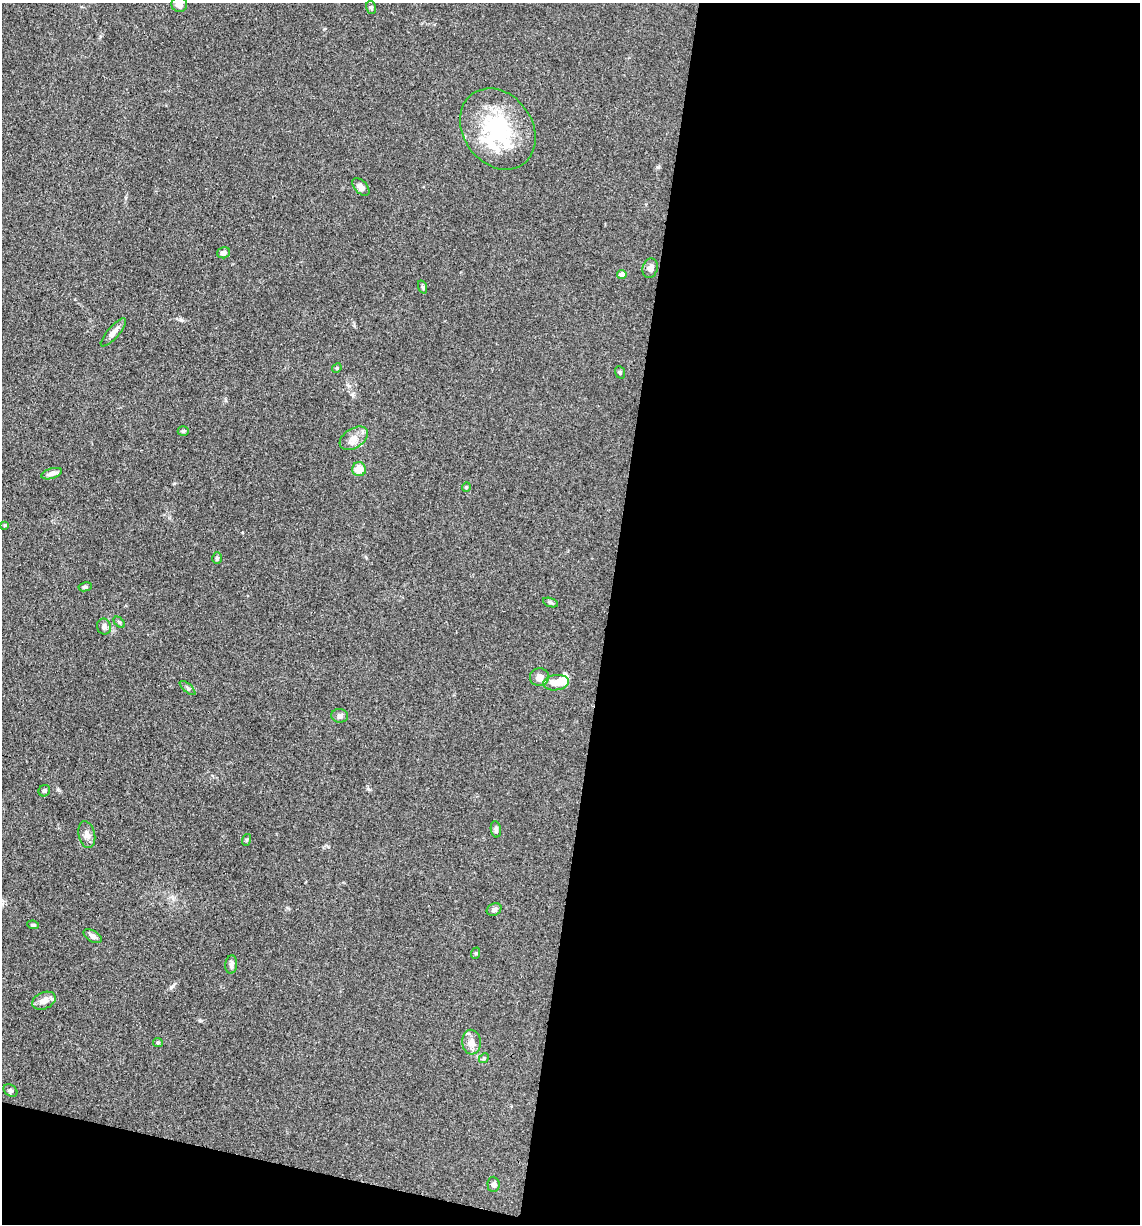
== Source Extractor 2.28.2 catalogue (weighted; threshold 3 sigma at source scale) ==
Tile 16 of 4 x 4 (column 4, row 4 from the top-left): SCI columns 3657-4794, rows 6-1227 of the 4920 x 4899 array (HDU 1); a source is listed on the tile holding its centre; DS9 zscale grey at full resolution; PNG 1142 x 1226 px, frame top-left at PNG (2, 3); each listed source drawn as its Kron ellipse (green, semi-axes under 4 px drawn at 4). Shown black and unused: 49% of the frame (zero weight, under 3 of 4 exposures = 1% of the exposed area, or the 3 px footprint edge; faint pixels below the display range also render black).
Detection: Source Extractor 2.28.2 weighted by HDU 2 'WHT'; one run over the whole footprint, this tile lists its part. Background 0.104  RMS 0.0065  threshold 0.0294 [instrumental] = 3 sigma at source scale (4.5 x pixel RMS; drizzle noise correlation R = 1.50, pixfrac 1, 0.05/0.05 arcsec/px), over >= 5 px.
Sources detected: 43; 1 inside a brighter object's white glare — neither listed nor drawn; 1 inside a brighter listed object's ellipse — not listed separately; the other 41 listed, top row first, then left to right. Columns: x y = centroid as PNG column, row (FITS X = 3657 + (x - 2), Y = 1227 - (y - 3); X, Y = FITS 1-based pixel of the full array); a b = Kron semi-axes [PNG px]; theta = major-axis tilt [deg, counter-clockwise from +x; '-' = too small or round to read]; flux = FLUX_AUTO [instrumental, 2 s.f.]
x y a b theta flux
179 4 8 7 - 5
371 7 6 5 - 1.1
498 129 43 34 -55 56
361 187 10 6 -46 3.3
224 253 6 5 - 2.3
650 268 10 7 74 3.2
622 275 4 4 - 5
423 287 7 4 -71 0.89
113 332 18 6 49 3.6
337 368 5 4 - 0.73
620 372 6 4 -69 0.91
183 431 5 4 - 0.98
354 438 16 9 33 6.3
359 469 7 7 - 7.1
52 474 11 5 16 3.1
466 487 5 4 - 0.78
5 525 4 3 - 0.64
217 558 6 5 - 1.2
85 587 7 4 9 1.1
551 603 8 3 -19 1
119 622 6 4 -45 0.95
104 627 8 7 - 1.9
539 677 9 8 - 4.2
556 683 13 7 7 8.7
187 688 10 3 -40 1.1
340 716 8 7 - 1.7
44 791 6 5 - 1.1
496 829 8 5 -80 1.7
87 835 13 8 -78 3.7
246 840 6 3 71 0.73
494 910 8 6 27 2
33 925 6 4 -8 0.9
93 936 10 5 -30 2.3
476 953 6 4 72 0.66
231 964 9 6 84 2
44 1001 12 8 23 4.8
471 1042 12 9 -87 4.5
158 1043 5 4 - 0.83
484 1058 5 4 - 0.85
10 1090 7 5 -33 1.5
493 1184 7 6 - 1.9
Isophote crosses this tile's border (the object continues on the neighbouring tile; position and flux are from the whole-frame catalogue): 1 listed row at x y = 179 4
Unlisted compact peaks at least as high as the median listed source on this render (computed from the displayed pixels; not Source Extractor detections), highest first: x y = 658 167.